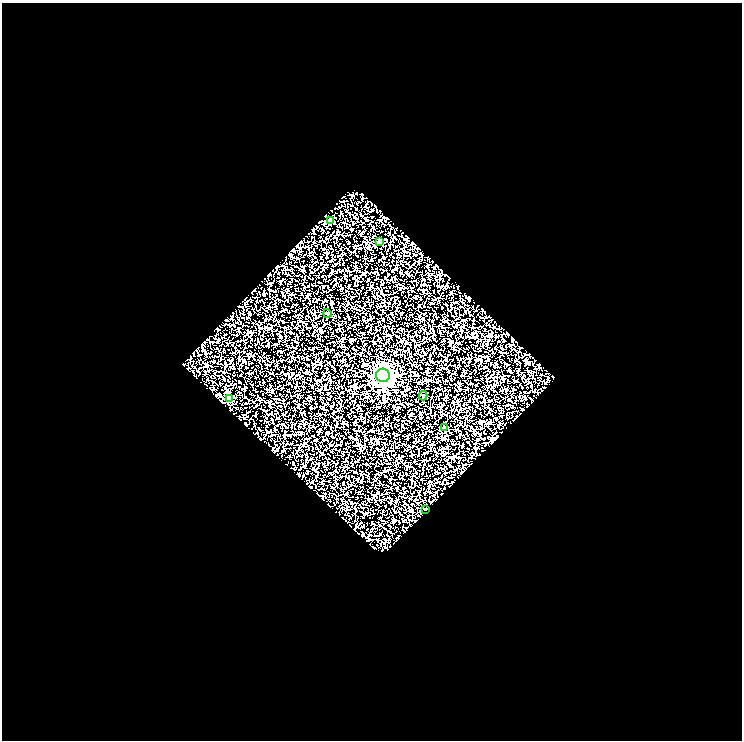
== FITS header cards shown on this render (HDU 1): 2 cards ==
NAXIS1  =                  740
NAXIS2  =                  738

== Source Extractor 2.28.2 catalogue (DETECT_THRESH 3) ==
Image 740 x 738 px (HDU 1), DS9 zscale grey, 1 PNG px = 1 image px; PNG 744 x 742 px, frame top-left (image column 1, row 738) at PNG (2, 3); each listed source drawn as its Kron ellipse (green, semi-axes under 4 px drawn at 4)
Background 2.74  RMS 2.7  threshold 8.02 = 3 sigma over >= 5 px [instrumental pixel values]
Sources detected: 8; all 8 listed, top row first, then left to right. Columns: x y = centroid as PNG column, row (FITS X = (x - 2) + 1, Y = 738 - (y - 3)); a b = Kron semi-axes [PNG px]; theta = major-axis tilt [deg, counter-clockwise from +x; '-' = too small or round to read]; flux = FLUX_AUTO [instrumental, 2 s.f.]
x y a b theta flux
331 220 4 4 - 1900
380 241 3 3 - 460
327 313 4 4 - 260
383 375 7 6 - 82000
423 396 4 4 - 310
229 399 4 4 - 1400
444 428 3 3 - 640
425 509 3 2 - 98